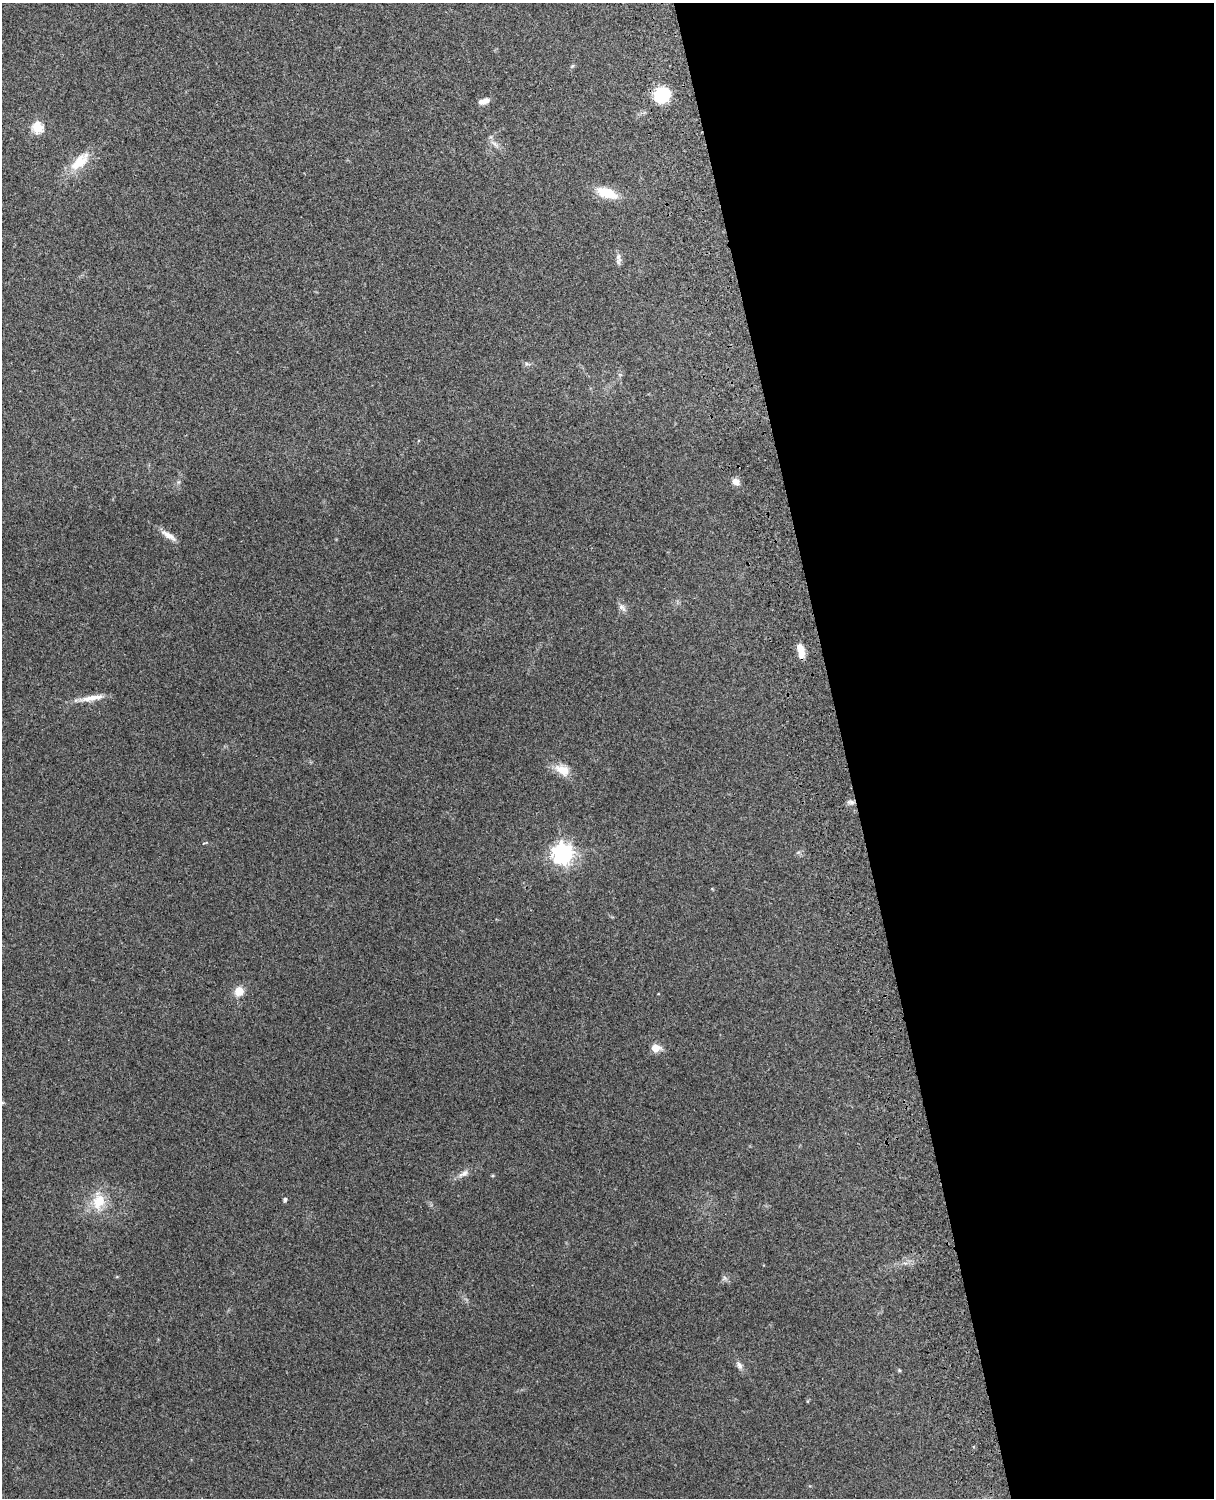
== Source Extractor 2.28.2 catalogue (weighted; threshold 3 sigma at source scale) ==
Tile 8 of 4 x 3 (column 4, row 2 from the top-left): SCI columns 3758-4969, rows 1660-3155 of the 5090 x 4928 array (HDU 1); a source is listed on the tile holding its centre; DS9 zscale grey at full resolution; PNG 1216 x 1500 px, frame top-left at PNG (2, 3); no overlay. Shown black and unused: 31% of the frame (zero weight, under 3 of 4 exposures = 6% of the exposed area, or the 3 px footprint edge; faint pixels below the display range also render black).
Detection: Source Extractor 2.28.2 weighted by HDU 2 'WHT'; one run over the whole footprint, this tile lists its part. Background 0.273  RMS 0.0091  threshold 0.0412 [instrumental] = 3 sigma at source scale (4.5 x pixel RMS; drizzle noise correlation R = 1.50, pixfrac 1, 0.05/0.05 arcsec/px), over >= 5 px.
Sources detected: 25; all 25 listed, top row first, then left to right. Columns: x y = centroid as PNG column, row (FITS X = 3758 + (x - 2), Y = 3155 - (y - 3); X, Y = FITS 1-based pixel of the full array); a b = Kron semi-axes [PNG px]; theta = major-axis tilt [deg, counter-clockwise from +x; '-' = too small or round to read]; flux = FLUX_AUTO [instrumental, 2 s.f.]
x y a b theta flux
572 66 6 4 71 1.2
662 95 17 15 25 34
484 101 13 6 17 5.2
37 127 6 5 - 66
495 144 14 5 -41 4.1
80 162 32 14 43 22
607 193 26 12 -20 19
618 257 13 6 -73 3.7
527 364 6 5 - 1.8
736 482 9 8 - 5.6
169 535 23 7 -32 7.9
622 607 12 6 -36 3.6
801 650 16 7 -78 11
92 698 34 6 10 11
562 770 21 12 -27 13
851 802 10 5 -5 2.7
563 854 8 7 - 520
239 991 8 8 - 13
655 1048 5 5 - 20
463 1173 15 7 32 5.2
285 1199 4 4 - 2.1
99 1201 24 16 82 24
725 1278 7 4 -71 1.8
739 1365 12 7 -60 4
899 1370 5 4 - 1